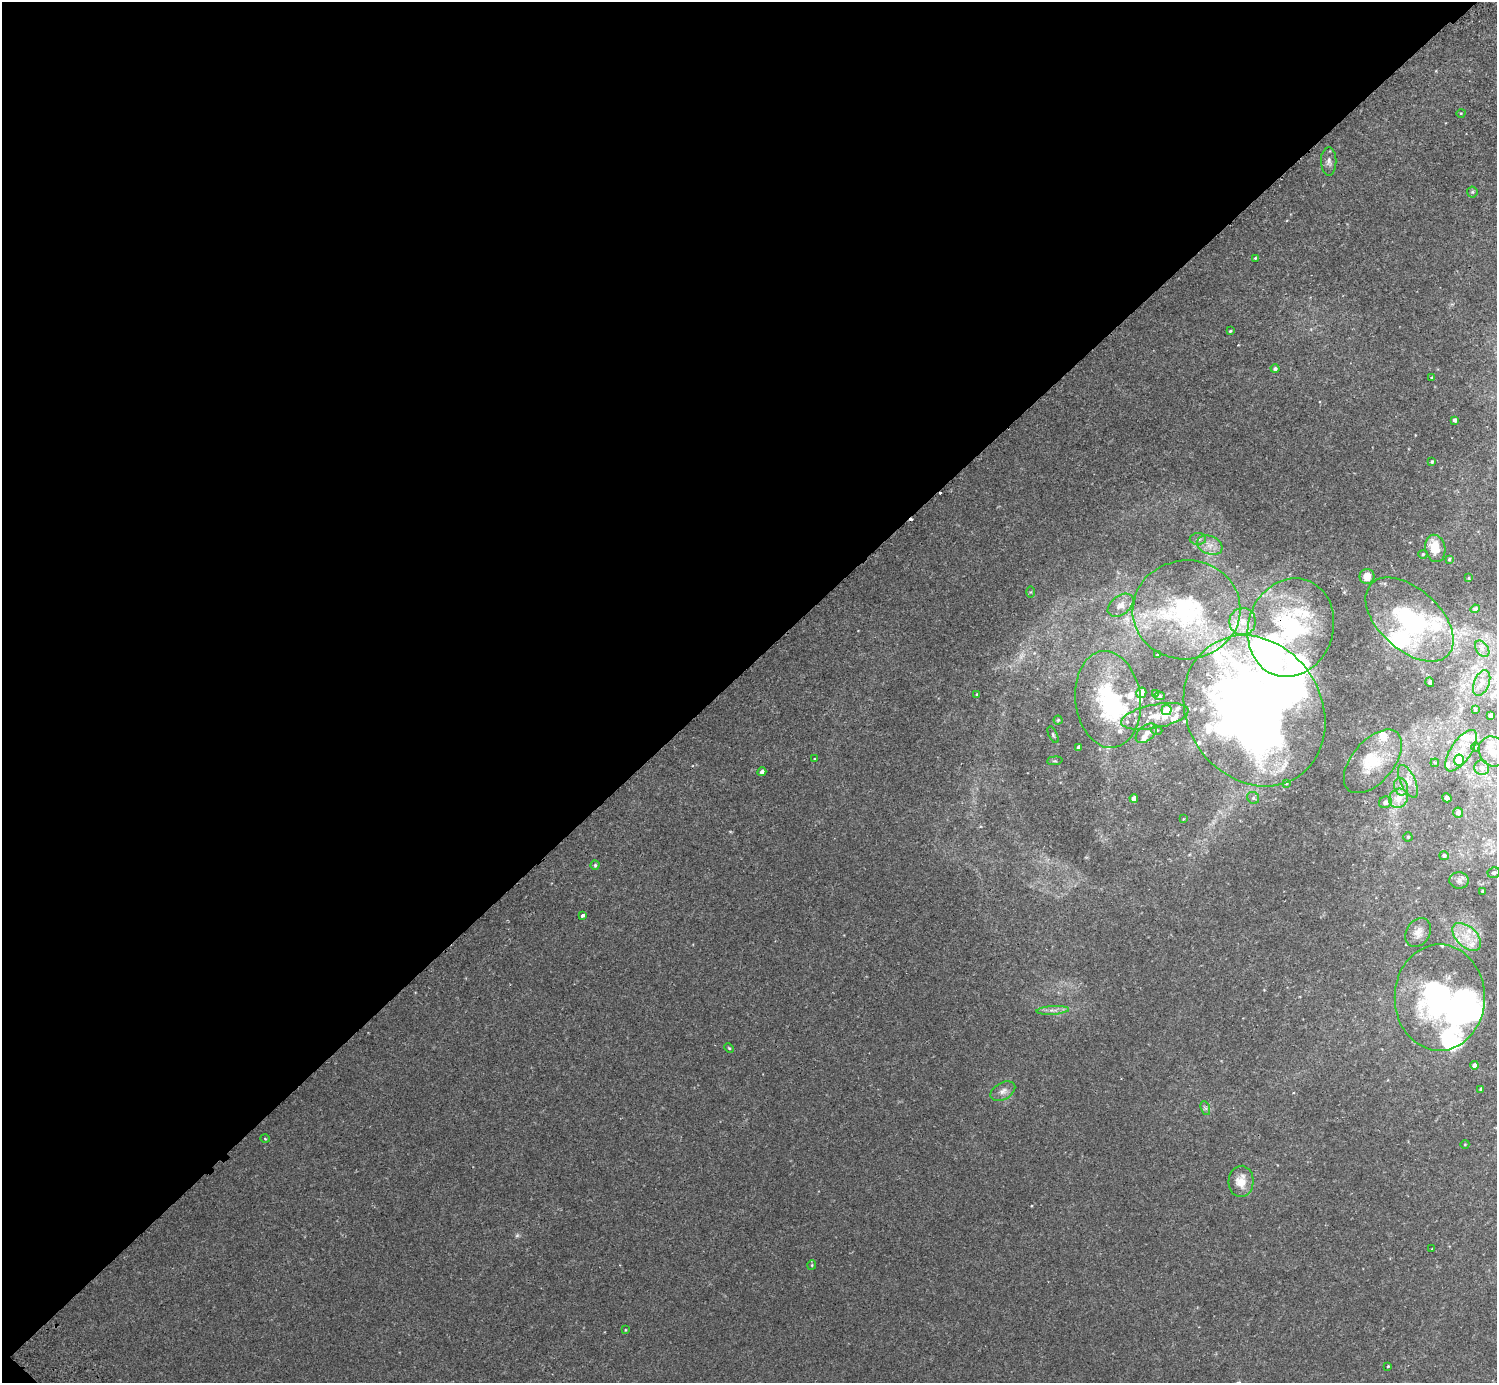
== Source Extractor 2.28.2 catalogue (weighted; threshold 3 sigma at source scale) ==
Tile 5 of 4 x 4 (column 1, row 2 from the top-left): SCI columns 44-1538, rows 2967-4347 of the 6070 x 6072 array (HDU 1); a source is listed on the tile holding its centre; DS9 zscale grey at full resolution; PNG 1499 x 1385 px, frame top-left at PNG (2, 2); each listed source drawn as its Kron ellipse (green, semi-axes under 4 px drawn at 4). Shown black and unused: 48% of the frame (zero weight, under 2 of 3 exposures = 3% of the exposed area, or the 3 px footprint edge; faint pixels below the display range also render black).
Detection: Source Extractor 2.28.2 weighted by HDU 2 'WHT'; one run over the whole footprint, this tile lists its part. Background 0.00818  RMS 0.0055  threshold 0.0245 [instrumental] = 3 sigma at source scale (4.5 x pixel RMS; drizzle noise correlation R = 1.50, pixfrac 1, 0.05/0.05 arcsec/px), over >= 5 px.
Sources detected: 123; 2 too faint to see at this stretch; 8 inside a brighter object's white glare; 2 cosmic-ray / hot-pixel residue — neither listed nor drawn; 26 inside a brighter listed object's ellipse — not listed separately; the other 85 listed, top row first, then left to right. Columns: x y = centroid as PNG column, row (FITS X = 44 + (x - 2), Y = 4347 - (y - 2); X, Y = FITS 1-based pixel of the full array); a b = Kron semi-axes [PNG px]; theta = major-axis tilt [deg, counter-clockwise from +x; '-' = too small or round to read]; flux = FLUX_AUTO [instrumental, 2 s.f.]
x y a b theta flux
1461 113 5 3 - 0.42
1329 161 14 7 -89 2.2
1472 192 5 5 - 0.65
1255 258 4 3 - 0.52
1230 331 3 3 - 0.61
1275 369 4 4 - 1.1
1431 378 3 3 - 0.5
1454 420 4 3 - 1.6
1432 462 3 3 - 0.67
1198 539 8 6 0 1.7
1210 545 13 9 -22 4.7
1435 548 14 10 -78 8.7
1423 554 4 4 - 0.61
1449 559 3 3 - 0.67
1367 576 7 7 - 4.4
1469 578 3 2 - 0.37
1031 592 5 4 - 0.56
1121 605 15 9 37 3.8
1475 609 5 4 - 1.2
1186 610 54 49 6 71
1410 620 52 30 -42 76
1243 622 13 13 - 8
1291 628 50 42 71 77
1482 649 9 6 -54 2
1158 655 3 3 - 0.89
1430 682 5 4 - 1.4
1482 683 14 7 68 3.6
1141 693 5 5 - 4.1
1155 693 4 3 - 0.71
977 694 4 3 - 0.56
1160 696 5 4 - 0.77
1108 699 48 32 -84 48
1167 710 5 5 - 16
1475 710 4 3 - 0.8
1254 711 79 67 -56 540
1491 715 4 4 - 3
1155 716 34 12 11 11
1058 720 4 4 - 0.58
1157 730 6 4 -18 0.8
1146 733 12 7 40 3.3
1053 735 9 4 -64 0.9
1079 747 4 4 - 1.9
1475 747 5 3 - 0.5
1461 751 24 10 56 9.8
1493 751 16 13 -57 7.2
814 759 3 2 - 0.75
1459 760 5 5 - 11
1055 761 8 3 5 0.61
1373 761 38 21 50 19
1435 763 4 4 - 0.49
1482 768 7 7 - 3.3
762 772 4 4 - 1.9
1408 781 17 7 -66 4.1
1286 783 4 4 - 0.59
1401 787 9 6 -76 2.4
1134 798 4 4 - 3.2
1253 798 6 5 - 1.1
1398 798 10 9 - 5.5
1447 798 5 4 - 2.3
1385 802 6 5 - 2.4
1458 813 5 5 - 2.1
1183 819 3 2 - 0.39
1408 837 4 4 - 0.66
1444 856 5 4 - 1.4
595 865 4 4 - 0.78
1494 873 6 5 - 1.5
1459 881 10 8 -4 2.4
1483 891 3 3 - 0.82
583 915 4 3 - 3.4
1418 933 15 12 58 4.7
1467 937 17 10 -44 8.4
1440 997 53 45 90 99
1053 1010 16 4 4 2.6
729 1048 5 3 - 0.51
1475 1065 4 4 - 3.7
1481 1089 4 4 - 0.65
1003 1091 13 8 30 3
1205 1108 7 4 -71 1.1
265 1139 5 3 - 0.46
1465 1144 4 3 - 0.38
1241 1181 16 12 86 7.6
1432 1249 3 2 - 0.34
812 1265 5 4 - 0.57
625 1330 4 3 - 0.39
1388 1366 3 3 - 0.56
Overlapping masked pixels (flux is a lower limit): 2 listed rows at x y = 1291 628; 1254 711